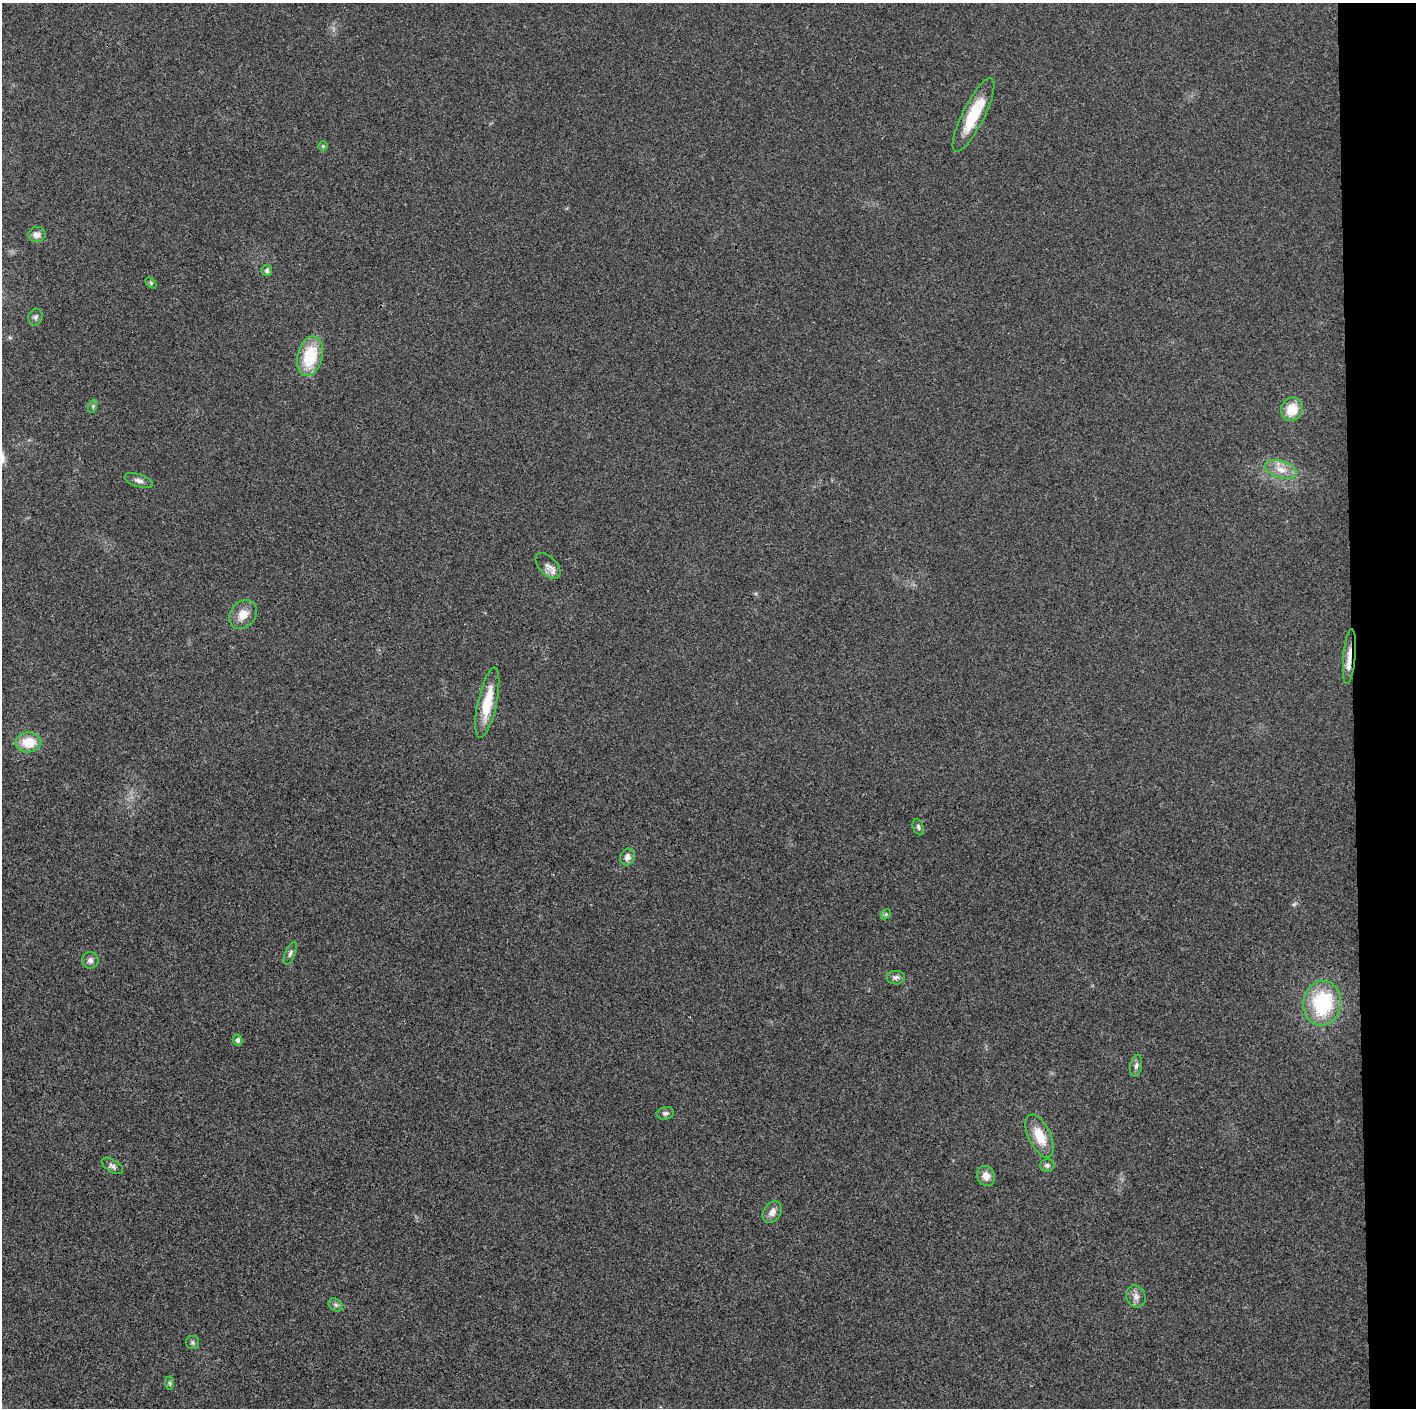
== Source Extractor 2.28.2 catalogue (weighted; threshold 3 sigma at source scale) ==
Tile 6 of 3 x 3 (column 3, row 2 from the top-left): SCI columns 2832-4245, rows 1407-2812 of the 4247 x 4221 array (HDU 1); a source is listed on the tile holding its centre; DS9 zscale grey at full resolution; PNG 1418 x 1410 px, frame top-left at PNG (2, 3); each listed source drawn as its Kron ellipse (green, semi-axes under 4 px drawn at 4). Shown black and unused: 4% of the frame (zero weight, under 3 of 4 exposures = <1% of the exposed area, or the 3 px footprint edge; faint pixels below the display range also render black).
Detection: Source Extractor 2.28.2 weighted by HDU 2 'WHT'; one run over the whole footprint, this tile lists its part. Background 0.0243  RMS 0.0055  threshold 0.0246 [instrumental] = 3 sigma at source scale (4.5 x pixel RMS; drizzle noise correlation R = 1.50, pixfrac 1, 0.05/0.05 arcsec/px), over >= 5 px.
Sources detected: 35; all 35 listed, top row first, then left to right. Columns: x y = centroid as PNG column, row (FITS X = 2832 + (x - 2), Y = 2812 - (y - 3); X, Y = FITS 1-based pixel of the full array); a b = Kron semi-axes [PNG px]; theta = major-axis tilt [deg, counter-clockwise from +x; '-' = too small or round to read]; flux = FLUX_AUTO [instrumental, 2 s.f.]
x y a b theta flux
974 115 41 11 63 21
323 146 5 5 - 0.66
37 234 9 7 7 3.2
267 270 5 5 - 1.5
151 283 6 4 -46 0.8
35 317 8 7 - 1.5
310 356 20 12 76 24
93 406 7 4 72 0.99
1292 409 12 10 65 10
1281 469 16 8 -18 5.8
139 481 15 6 -17 2.3
548 566 15 9 -47 3.9
243 614 15 12 48 7
1349 656 27 6 85 6.2
487 703 36 9 78 16
28 742 13 10 3 13
918 827 8 5 -69 1.1
628 857 8 7 - 3.1
886 914 6 4 45 0.75
290 953 12 5 67 1.5
90 960 8 8 - 2
896 978 9 6 -1 1.9
1322 1003 22 19 83 42
238 1040 5 5 - 1.7
1136 1066 11 6 80 1.8
665 1113 9 6 10 1.6
1040 1136 23 11 -65 12
1047 1165 7 6 - 1.7
112 1166 12 6 -32 1.9
986 1176 10 9 - 4.6
772 1212 11 8 56 3.3
1136 1296 11 9 -64 3.2
336 1305 7 6 - 1.4
193 1342 6 6 - 1.1
170 1383 6 4 -87 0.85
Overlapping masked pixels (flux is a lower limit): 2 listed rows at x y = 1349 656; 896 978